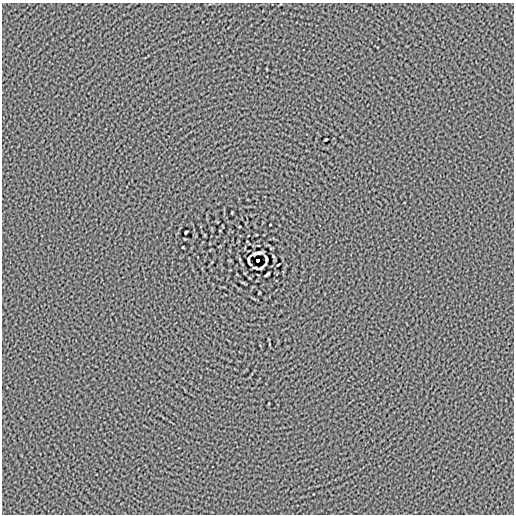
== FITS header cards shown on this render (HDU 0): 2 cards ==
NAXIS1  =                  512
NAXIS2  =                  512

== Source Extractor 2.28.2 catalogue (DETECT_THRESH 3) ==
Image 512 x 512 px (HDU 0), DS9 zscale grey, 1 PNG px = 1 image px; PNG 516 x 516 px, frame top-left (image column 1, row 512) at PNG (2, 3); no overlay
Background -4.67e-06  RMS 0.015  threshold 0.0446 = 3 sigma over >= 5 px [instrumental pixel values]
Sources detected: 9; all 9 listed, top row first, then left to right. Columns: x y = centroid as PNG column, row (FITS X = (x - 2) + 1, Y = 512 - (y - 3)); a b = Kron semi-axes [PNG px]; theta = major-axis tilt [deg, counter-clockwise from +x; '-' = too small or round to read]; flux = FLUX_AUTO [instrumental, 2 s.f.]
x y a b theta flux
326 139 3 2 - 0.99
186 232 3 2 - 1.2
258 253 7 2 6 2.3
266 259 7 2 -85 1.7
258 260 3 3 - 4.5
249 261 9 3 -78 1.5
262 267 9 2 41 1.4
256 268 6 2 -17 1.3
267 274 6 2 45 1.3